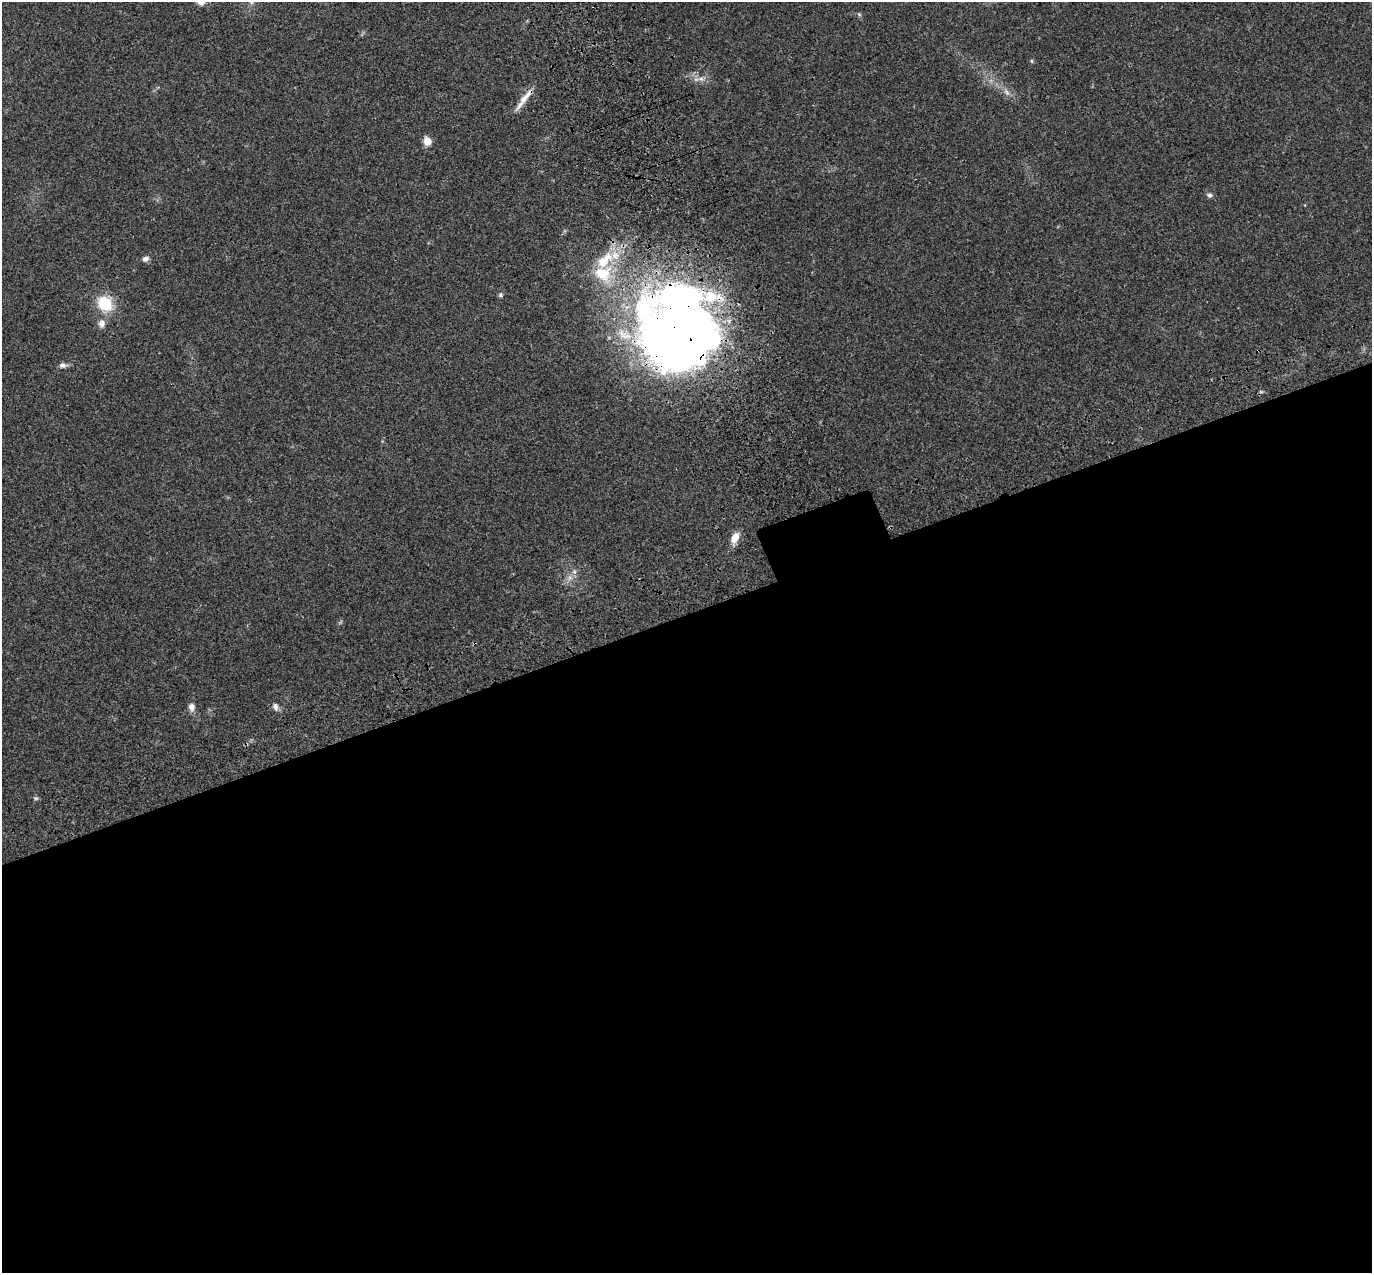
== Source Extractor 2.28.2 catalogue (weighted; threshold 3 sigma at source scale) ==
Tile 15 of 4 x 4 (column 3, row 4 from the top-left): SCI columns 2853-4222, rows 218-1488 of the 5708 x 5573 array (HDU 1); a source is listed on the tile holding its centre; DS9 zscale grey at full resolution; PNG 1374 x 1275 px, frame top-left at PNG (2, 2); no overlay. Shown black and unused: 52% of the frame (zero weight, under 3 of 4 exposures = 9% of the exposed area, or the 3 px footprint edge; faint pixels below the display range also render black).
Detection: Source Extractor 2.28.2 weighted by HDU 2 'WHT'; one run over the whole footprint, this tile lists its part. Background 0.0407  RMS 0.0036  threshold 0.0164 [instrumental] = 3 sigma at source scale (4.5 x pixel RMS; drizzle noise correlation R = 1.50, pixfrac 1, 0.0396/0.0396 arcsec/px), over >= 5 px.
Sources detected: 23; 2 inside a brighter object's white glare — not listed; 1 inside a brighter listed object's ellipse — not listed separately; the other 20 listed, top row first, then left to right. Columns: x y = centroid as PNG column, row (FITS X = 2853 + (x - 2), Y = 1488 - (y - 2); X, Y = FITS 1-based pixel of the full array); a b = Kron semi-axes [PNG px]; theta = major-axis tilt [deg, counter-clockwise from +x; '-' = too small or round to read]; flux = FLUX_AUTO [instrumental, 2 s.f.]
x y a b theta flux
201 2 10 8 -14 2.1
859 14 6 4 -19 0.49
1032 61 5 4 - 0.46
701 79 12 4 4 1.4
1006 92 9 6 -51 1.4
524 99 37 6 53 4.1
427 141 9 8 - 3.2
1209 195 8 6 -9 0.97
145 259 8 6 23 1.3
602 273 24 20 -9 14
501 295 6 6 - 0.71
105 304 17 14 -47 12
102 323 12 9 85 2.1
674 335 84 77 -59 320
63 365 11 6 -2 1.3
735 538 13 8 61 4
574 572 6 4 18 0.68
191 707 9 7 -82 2
275 707 9 6 -74 1.5
35 798 7 5 -11 0.61
Overlapping masked pixels (flux is a lower limit): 2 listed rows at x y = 524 99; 674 335
Isophote crosses this tile's border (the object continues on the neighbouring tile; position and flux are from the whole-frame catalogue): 1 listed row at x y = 201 2